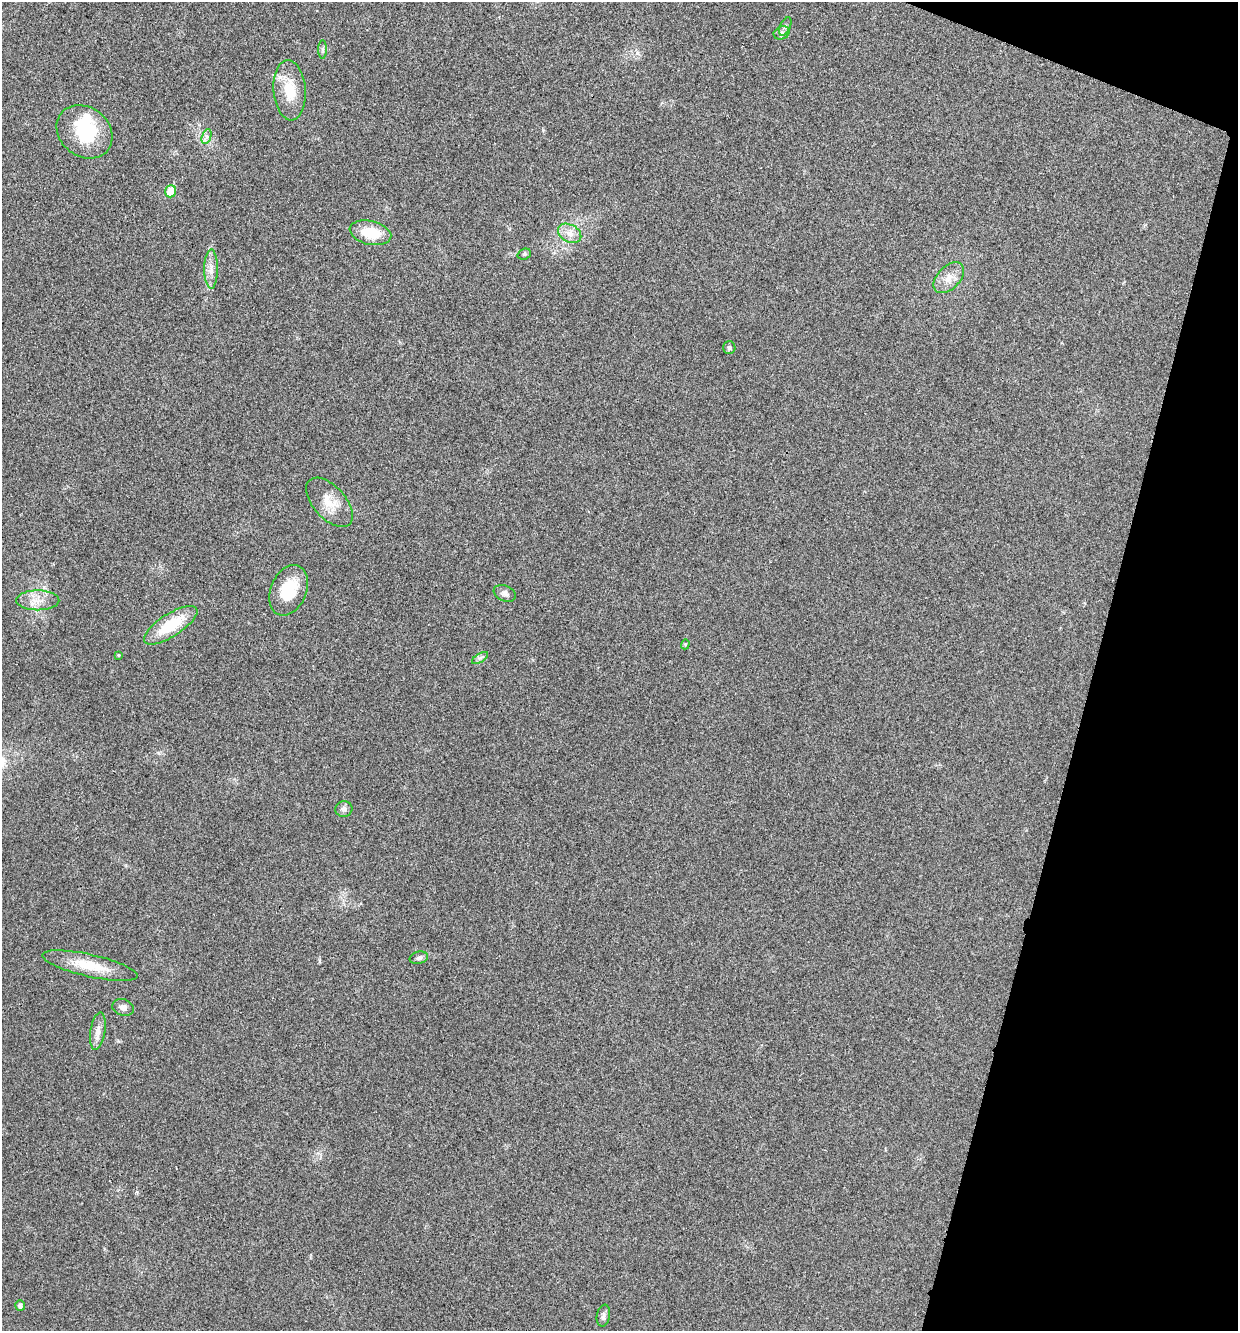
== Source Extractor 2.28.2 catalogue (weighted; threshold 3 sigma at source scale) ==
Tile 8 of 4 x 4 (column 4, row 2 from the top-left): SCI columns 3845-5080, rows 2666-3994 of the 5343 x 5332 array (HDU 1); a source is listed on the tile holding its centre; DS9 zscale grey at full resolution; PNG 1240 x 1333 px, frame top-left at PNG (2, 2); each listed source drawn as its Kron ellipse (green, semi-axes under 4 px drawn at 4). Shown black and unused: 13% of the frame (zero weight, under 3 of 4 exposures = <1% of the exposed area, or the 3 px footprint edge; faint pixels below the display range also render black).
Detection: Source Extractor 2.28.2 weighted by HDU 2 'WHT'; one run over the whole footprint, this tile lists its part. Background 0.0283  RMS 0.0061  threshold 0.0274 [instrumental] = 3 sigma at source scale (4.5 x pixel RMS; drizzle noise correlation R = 1.50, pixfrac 1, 0.05/0.05 arcsec/px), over >= 5 px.
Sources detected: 29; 1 inside a brighter object's white glare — neither listed nor drawn; the other 28 listed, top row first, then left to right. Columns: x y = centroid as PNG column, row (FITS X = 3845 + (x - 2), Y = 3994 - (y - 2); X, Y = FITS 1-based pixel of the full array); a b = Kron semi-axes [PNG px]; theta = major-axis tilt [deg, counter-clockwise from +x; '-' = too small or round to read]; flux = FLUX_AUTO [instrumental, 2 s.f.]
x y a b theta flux
785 27 10 5 63 1.6
782 33 8 6 21 1.7
323 49 9 4 90 1.4
290 90 30 16 -86 17
84 132 30 24 -38 32
207 137 8 4 71 1.9
171 191 6 5 - 14
370 233 21 12 -13 18
570 233 12 8 -28 5
524 254 7 5 20 1.2
211 269 20 6 90 4.9
949 278 18 11 46 7
729 348 6 6 - 1.2
329 502 30 16 -48 12
289 590 26 18 66 21
505 593 11 8 -23 2.8
38 600 21 10 0 8.1
171 625 31 11 33 24
685 644 5 4 - 0.78
119 655 3 3 - 0.53
480 658 9 3 31 1.4
344 809 8 8 - 2.6
419 958 9 6 14 1.8
90 966 48 11 -13 17
123 1007 11 8 -16 3
98 1031 19 7 81 4.4
20 1305 5 5 - 1.9
603 1316 11 6 80 2.1